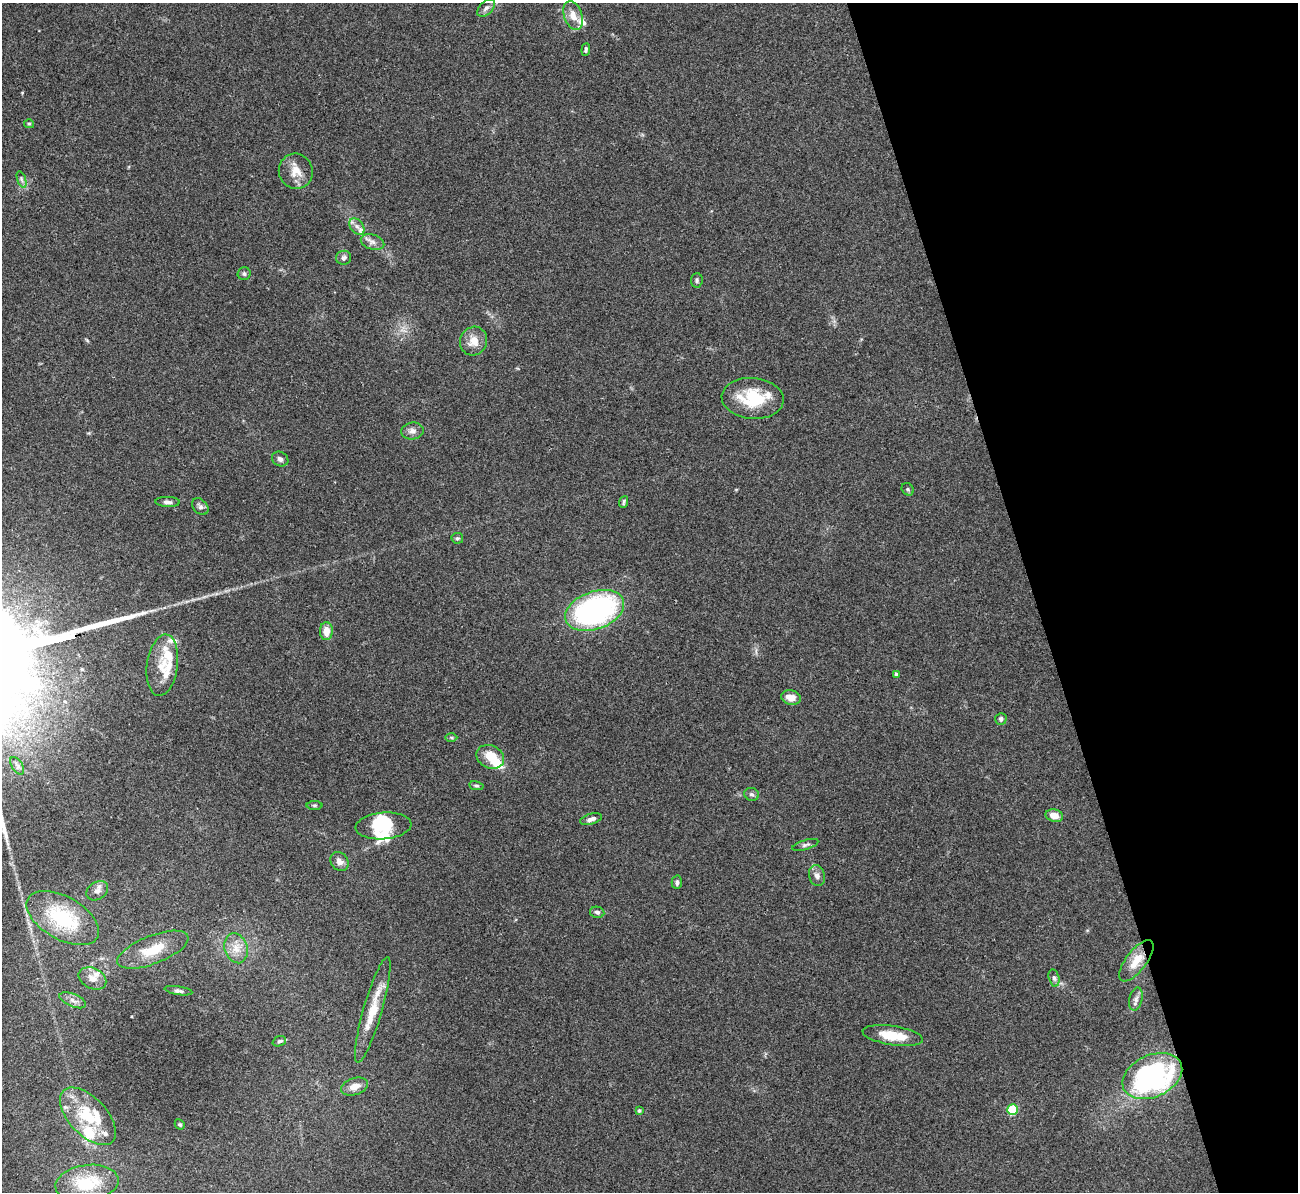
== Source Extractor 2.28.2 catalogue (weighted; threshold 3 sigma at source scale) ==
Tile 12 of 4 x 4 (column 4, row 3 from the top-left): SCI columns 3892-5187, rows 1337-2526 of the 5190 x 5175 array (HDU 1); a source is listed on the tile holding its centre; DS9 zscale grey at full resolution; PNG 1300 x 1194 px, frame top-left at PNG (2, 3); each listed source drawn as its Kron ellipse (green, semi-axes under 4 px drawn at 4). Shown black and unused: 20% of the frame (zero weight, under 3 of 4 exposures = <1% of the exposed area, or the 3 px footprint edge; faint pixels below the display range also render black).
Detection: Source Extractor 2.28.2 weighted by HDU 2 'WHT'; one run over the whole footprint, this tile lists its part. Background 0.0751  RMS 0.0058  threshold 0.026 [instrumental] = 3 sigma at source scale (4.5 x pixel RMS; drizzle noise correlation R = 1.50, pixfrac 1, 0.05/0.05 arcsec/px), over >= 5 px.
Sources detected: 76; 3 inside a brighter object's white glare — neither listed nor drawn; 13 inside a brighter listed object's ellipse — not listed separately; the other 60 listed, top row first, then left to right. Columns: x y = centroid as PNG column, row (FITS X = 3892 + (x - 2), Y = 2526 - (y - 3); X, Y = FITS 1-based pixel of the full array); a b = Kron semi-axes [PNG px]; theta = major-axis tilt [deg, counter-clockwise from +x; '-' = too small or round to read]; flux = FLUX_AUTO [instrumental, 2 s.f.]
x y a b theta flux
486 8 11 6 44 2.1
573 16 15 9 -70 6.2
586 50 6 4 84 1.1
29 124 5 4 - 0.82
296 171 18 17 - 7.9
21 179 8 3 -71 1.3
357 226 9 6 -48 2.5
372 242 12 7 -17 2.9
344 258 7 7 - 1.8
244 274 6 6 - 1.4
697 280 7 6 - 1.2
474 341 14 13 - 7.5
753 398 31 20 -5 27
412 431 11 8 6 3.1
280 459 8 7 - 2.2
908 489 7 5 -49 1
167 502 12 5 -2 1.9
624 502 6 3 69 1
200 507 9 7 -46 1.8
457 538 6 5 - 1
595 610 31 19 20 120
326 631 9 6 -88 5.9
162 665 31 15 82 12
896 674 4 3 - 1.4
791 698 10 7 -13 5.4
1001 719 6 5 - 1.4
451 737 6 4 -2 0.79
490 757 14 11 -25 11
17 766 10 5 -57 1.7
476 786 7 4 -10 0.99
752 794 7 6 - 1.4
315 805 8 4 0 0.8
1054 816 9 6 -13 5.3
591 819 11 5 17 2.4
384 826 28 13 4 15
805 845 13 4 16 1.6
339 862 10 8 -47 3.5
817 876 11 8 -75 2.5
677 882 7 5 -89 1.4
97 891 12 8 32 3
597 912 7 5 -11 1.5
63 918 40 21 -30 42
236 948 15 11 -72 7.1
153 950 38 14 21 17
1136 961 25 10 53 9.3
92 978 14 10 -26 5.3
1054 978 8 5 -75 1.6
179 991 14 4 -9 1.7
1136 999 12 6 78 2.4
73 1000 14 6 -23 3
373 1010 55 9 74 15
893 1036 30 9 -9 13
279 1041 7 5 20 1.3
1152 1076 31 21 25 120
354 1087 14 8 18 5.1
639 1110 4 3 - 0.98
1013 1110 5 5 - 34
88 1116 35 19 -47 26
180 1124 5 4 - 0.82
87 1183 32 18 8 27